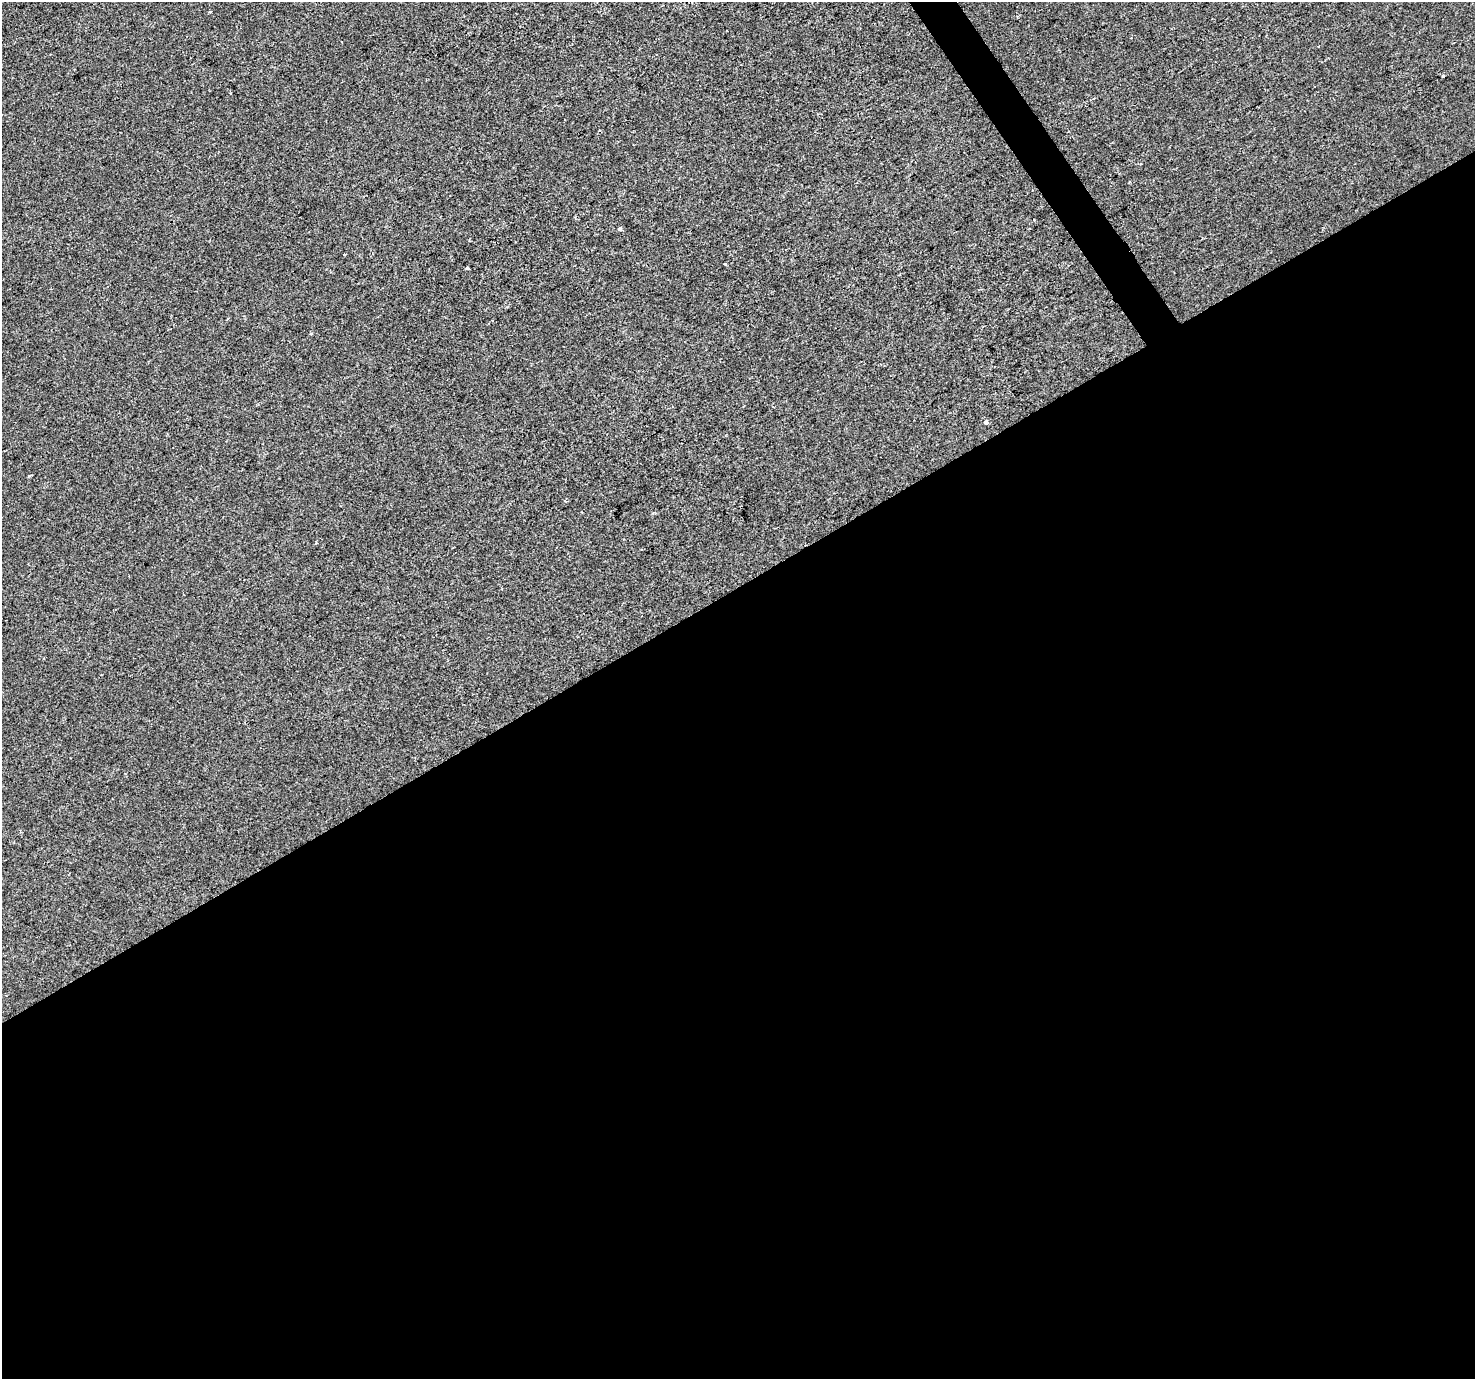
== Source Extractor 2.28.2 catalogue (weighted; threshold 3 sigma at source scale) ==
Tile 15 of 4 x 4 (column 3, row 4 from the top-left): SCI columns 2949-4421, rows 180-1556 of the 5894 x 5806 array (HDU 1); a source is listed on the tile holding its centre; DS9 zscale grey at full resolution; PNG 1477 x 1381 px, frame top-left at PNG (2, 2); no overlay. Shown black and unused: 58% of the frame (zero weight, under 2 of 3 exposures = <1% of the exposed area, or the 3 px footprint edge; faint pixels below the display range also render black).
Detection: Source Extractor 2.28.2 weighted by HDU 2 'WHT'; one run over the whole footprint, this tile lists its part. Background -5.05e-04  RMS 0.0042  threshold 0.0188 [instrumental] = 3 sigma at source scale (4.5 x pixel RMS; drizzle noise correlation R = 1.50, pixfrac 1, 0.0396/0.0396 arcsec/px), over >= 5 px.
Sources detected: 10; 2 cosmic-ray / hot-pixel residue — not listed; the other 8 listed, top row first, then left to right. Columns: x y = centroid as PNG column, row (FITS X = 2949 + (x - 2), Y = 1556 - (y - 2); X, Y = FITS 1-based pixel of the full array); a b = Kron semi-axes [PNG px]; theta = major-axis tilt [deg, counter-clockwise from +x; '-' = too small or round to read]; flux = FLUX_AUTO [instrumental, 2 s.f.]
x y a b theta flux
210 12 3 3 - 0.41
1443 76 3 3 - 0.6
1034 220 2 2 - 0.31
620 229 4 3 - 0.85
344 255 2 2 - 0.42
725 264 3 3 - 0.72
468 268 3 3 - 0.94
985 422 4 4 - 2.3